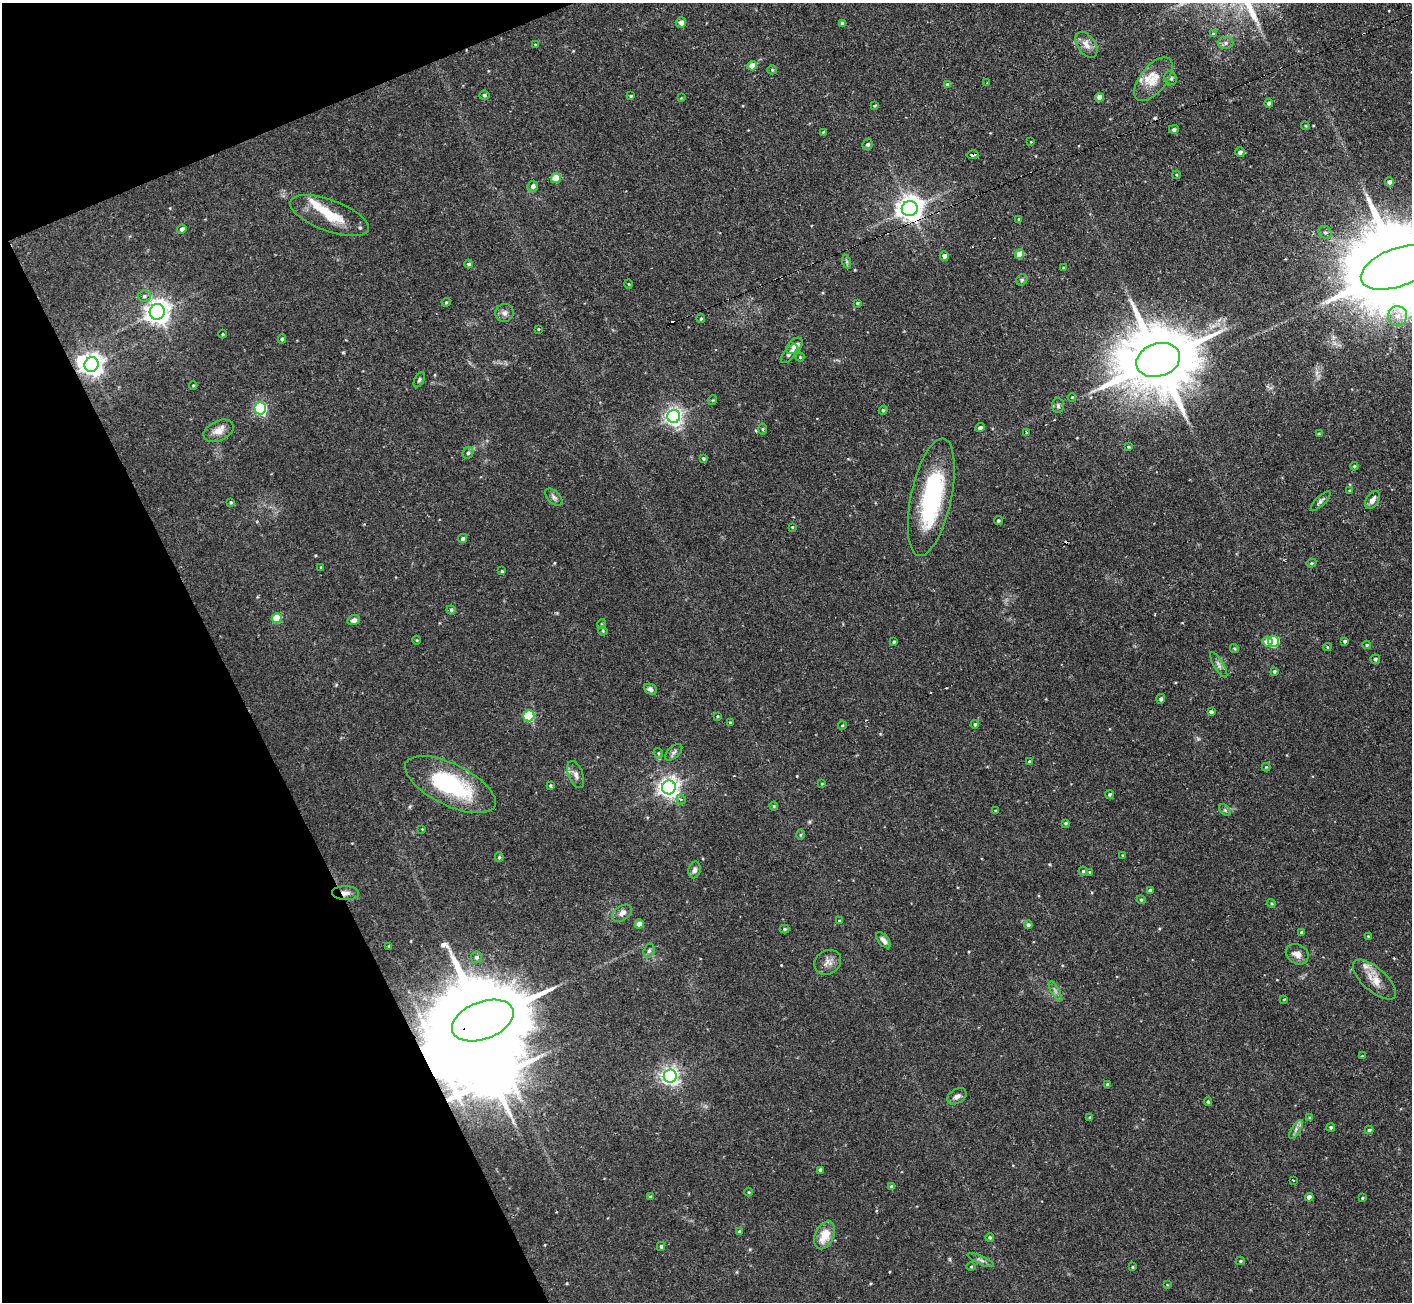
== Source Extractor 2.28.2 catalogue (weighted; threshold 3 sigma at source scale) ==
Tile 5 of 4 x 4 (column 1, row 2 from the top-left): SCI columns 1-1410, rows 2745-4044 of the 5641 x 5624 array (HDU 1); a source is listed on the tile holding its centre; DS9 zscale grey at full resolution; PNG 1414 x 1304 px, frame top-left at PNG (2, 3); each listed source drawn as its Kron ellipse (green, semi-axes under 4 px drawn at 4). Shown black and unused: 20% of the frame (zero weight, under 2 of 3 exposures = <1% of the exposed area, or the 3 px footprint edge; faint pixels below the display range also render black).
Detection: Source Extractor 2.28.2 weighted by HDU 2 'WHT'; one run over the whole footprint, this tile lists its part. Background 0.094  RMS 0.0058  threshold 0.0261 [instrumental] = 3 sigma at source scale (4.5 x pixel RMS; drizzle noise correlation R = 1.50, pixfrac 1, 0.05/0.05 arcsec/px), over >= 5 px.
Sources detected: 192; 4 inside a brighter object's white glare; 4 cosmic-ray / hot-pixel residue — neither listed nor drawn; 5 inside a brighter listed object's ellipse — not listed separately; the other 179 listed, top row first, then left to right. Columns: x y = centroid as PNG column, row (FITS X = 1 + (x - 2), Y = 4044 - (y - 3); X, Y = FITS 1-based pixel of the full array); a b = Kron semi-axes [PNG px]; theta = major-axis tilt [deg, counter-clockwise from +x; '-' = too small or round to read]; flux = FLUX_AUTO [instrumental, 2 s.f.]
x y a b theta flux
681 22 5 5 - 2.8
842 23 4 3 - 1.7
1213 33 3 3 - 3.2
1226 43 8 6 1 1.7
536 45 3 3 - 0.71
1086 45 14 8 -55 4.5
752 66 5 4 - 7.5
772 70 5 4 - 0.63
1171 78 7 6 - 1.4
1153 79 26 13 52 10
986 83 3 2 - 0.74
948 85 4 4 - 2.6
484 95 5 4 - 1.2
631 96 4 3 - 0.67
1099 97 4 4 - 4.9
681 98 4 4 - 0.45
1269 103 4 4 - 1.4
874 106 4 4 - 0.57
1305 126 4 4 - 0.61
1174 129 5 4 - 1.5
823 132 4 3 - 0.61
1031 142 4 3 - 0.42
868 145 5 5 - 1.4
1240 152 4 4 - 1.9
972 155 6 3 11 5
1176 175 4 3 - 0.49
556 178 5 4 - 13
1389 182 4 4 - 2
533 186 5 5 - 2.1
910 208 8 7 - 610
329 216 41 15 -20 18
1019 219 4 3 - 0.81
182 229 4 4 - 1.7
1325 232 7 6 - 1.5
1020 254 5 4 - 10
944 256 4 4 - 1.9
847 262 7 4 -72 1
469 264 4 4 - 1.2
1398 267 39 19 20 16000
1063 268 4 3 - 0.6
1022 280 6 5 - 1
629 284 5 3 - 0.52
144 296 6 5 - 1.3
446 302 4 4 - 0.62
857 303 3 3 - 0.69
157 312 8 7 - 500
504 313 9 9 - 2.5
1398 316 10 9 - 4.8
701 319 4 4 - 0.86
538 329 3 3 - 0.51
222 334 4 3 - 0.51
282 339 4 4 - 1.1
794 346 10 6 45 4.5
789 354 11 5 50 1.8
800 357 4 4 - 0.63
1158 360 22 16 18 6600
91 364 7 7 - 430
419 380 8 4 61 1.1
193 385 4 4 - 0.63
1072 397 4 3 - 0.47
713 400 5 3 - 0.48
1058 406 7 5 -86 1.5
260 408 6 6 - 80
883 410 4 4 - 0.73
674 416 6 6 - 230
980 428 5 4 - 1.7
762 429 5 3 - 0.67
219 431 16 10 25 5.2
1027 432 3 2 - 0.87
1319 434 4 3 - 0.53
1128 447 4 3 - 0.62
468 453 6 5 - 1.4
703 458 3 3 - 0.72
1354 466 4 3 - 0.66
1349 490 3 3 - 0.54
554 497 10 6 -45 1.9
931 497 60 20 78 66
1372 500 10 6 55 3.3
1321 501 13 4 45 1.7
231 502 4 4 - 0.71
998 521 4 4 - 0.9
792 527 3 3 - 0.5
463 538 4 4 - 1.5
1311 563 5 4 - 0.82
321 567 3 3 - 0.64
502 571 3 3 - 0.68
451 610 4 4 - 0.7
277 618 5 5 - 18
354 620 6 5 - 2.1
601 624 5 3 - 0.48
603 631 5 4 - 0.57
417 640 4 3 - 0.44
1273 641 5 5 - 34
1344 641 4 3 - 0.94
894 642 4 3 - 0.91
1267 642 5 5 - 5.5
1367 645 4 3 - 0.79
1327 647 4 4 - 0.56
1234 648 5 4 - 0.75
1375 659 5 4 - 1.2
1219 665 14 4 -59 2.2
1274 671 4 4 - 1
650 689 7 5 -25 1.6
1161 699 5 4 - 1.4
1211 712 4 4 - 1.6
529 716 5 5 - 49
717 716 4 4 - 0.6
730 722 3 2 - 0.49
975 724 4 4 - 0.98
842 726 4 3 - 0.48
674 752 11 5 43 1.7
658 753 5 3 - 0.61
1029 761 3 2 - 0.55
1266 767 4 4 - 0.51
576 775 14 7 -69 3
822 783 4 3 - 0.5
450 785 49 20 -26 59
550 785 4 4 - 0.87
669 787 7 7 - 350
1109 794 4 4 - 0.86
681 799 5 4 - 1.3
774 806 4 4 - 0.68
1225 810 7 4 -45 1
996 811 4 3 - 0.7
1065 823 4 3 - 0.81
422 829 3 3 - 0.35
800 835 5 3 - 0.65
1122 855 4 3 - 0.45
499 857 5 4 - 0.8
694 870 8 6 76 2
1083 871 4 4 - 0.86
1090 872 3 3 - 0.66
1150 890 4 4 - 2.4
346 893 13 7 -1 3.1
1141 900 5 4 - 0.72
1271 903 4 3 - 0.61
622 913 11 7 33 3.2
839 921 4 3 - 0.56
639 924 4 4 - 5.3
1028 925 4 4 - 1.4
784 929 5 4 - 0.92
1301 932 4 3 - 1.2
1368 936 4 3 - 0.46
883 940 9 5 -51 2.4
389 946 4 3 - 0.51
649 951 7 5 73 1.3
1297 954 12 9 -31 4.4
476 957 6 5 - 1.3
828 962 14 11 34 4
1375 980 27 11 -42 8.8
1055 991 10 4 -61 1.6
1284 999 3 2 - 0.43
483 1021 32 18 21 13000
1362 1056 3 3 - 0.46
670 1076 6 6 - 230
1108 1085 4 4 - 1.9
957 1096 10 7 31 2.8
1208 1102 4 3 - 0.7
1090 1117 4 3 - 0.53
1310 1118 4 4 - 1.3
1331 1127 4 4 - 0.92
1296 1129 11 4 57 2
1369 1130 4 4 - 1.1
820 1170 4 3 - 1.4
1293 1180 3 2 - 0.86
892 1187 4 4 - 2.2
749 1192 4 3 - 0.47
650 1197 4 4 - 0.64
1309 1197 4 4 - 4.8
1362 1198 3 3 - 0.63
739 1232 4 4 - 1.2
824 1235 15 9 65 11
990 1237 4 4 - 0.88
661 1246 4 3 - 0.96
981 1260 14 3 -24 1.6
1240 1261 4 3 - 0.75
971 1267 5 3 - 0.45
1132 1267 3 3 - 0.6
1167 1285 3 3 - 0.43
Overlapping masked pixels (flux is a lower limit): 4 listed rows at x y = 972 155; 910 208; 346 893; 483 1021
Isophote crosses this tile's border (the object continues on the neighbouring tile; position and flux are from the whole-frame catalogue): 1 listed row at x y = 1398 267